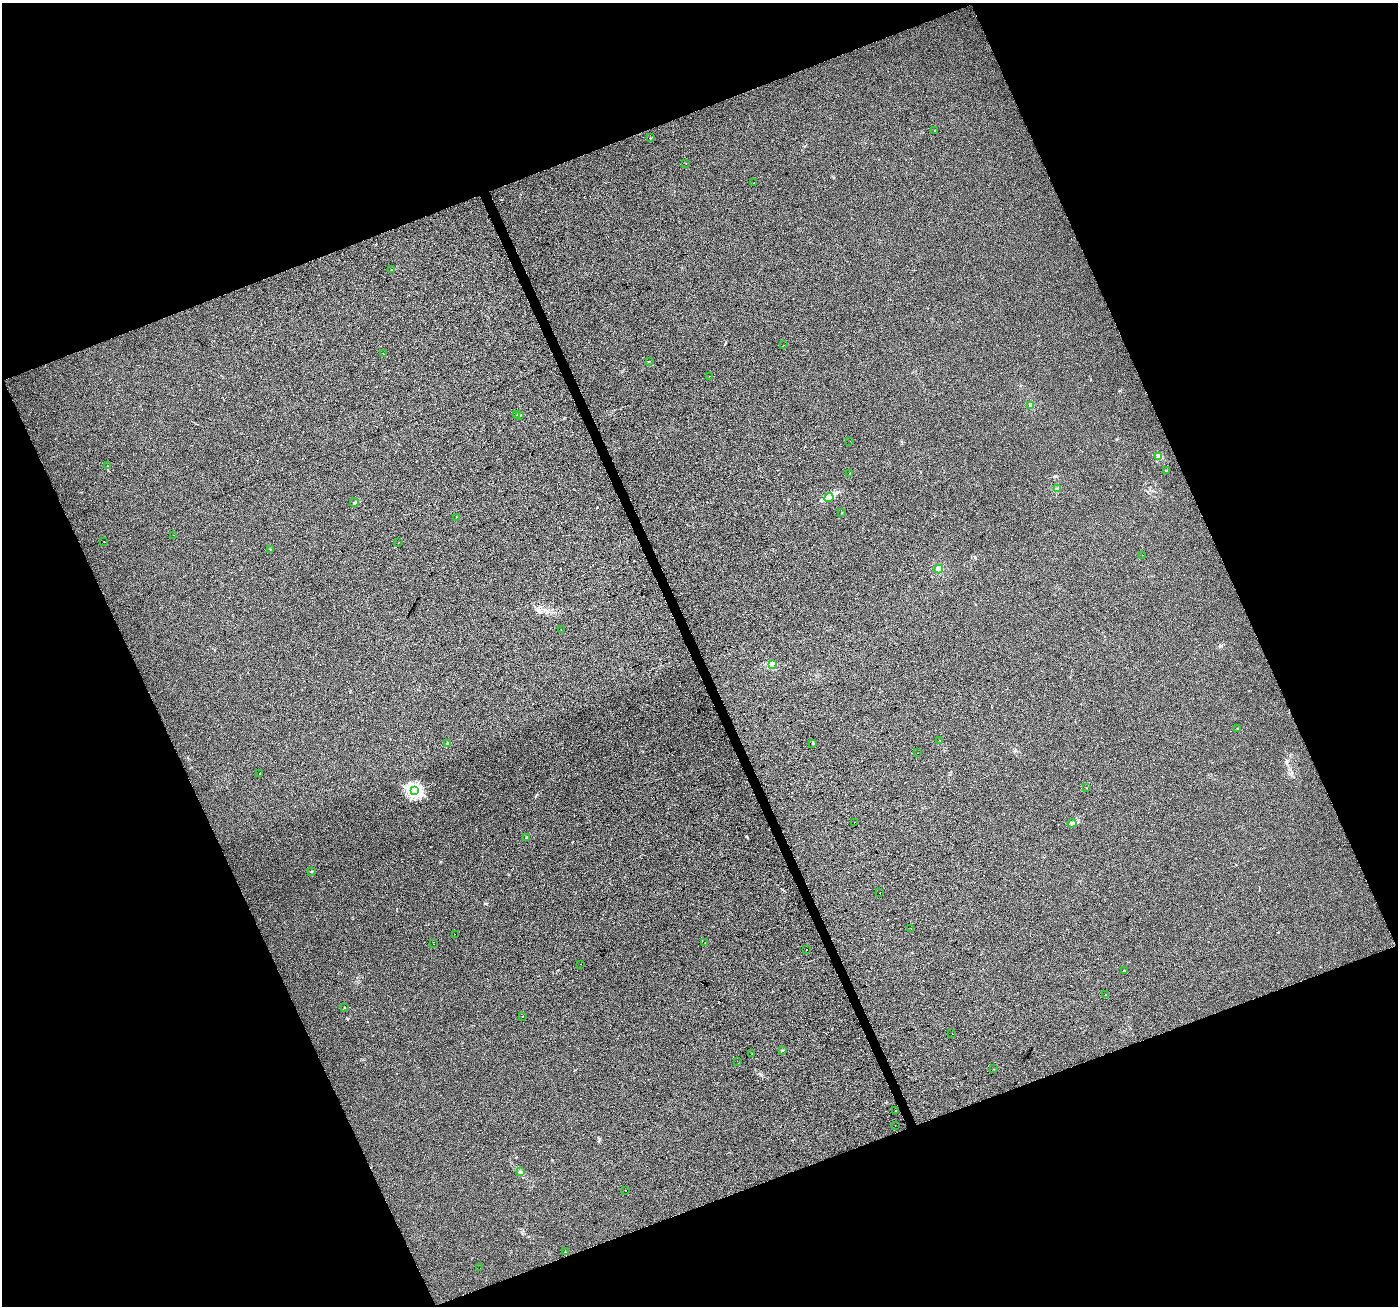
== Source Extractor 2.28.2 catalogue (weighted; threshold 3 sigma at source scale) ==
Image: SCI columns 3-5583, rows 139-5353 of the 5583 x 5434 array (HDU 1 of 3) = the unmasked area's bounding box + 8 px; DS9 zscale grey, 4 x 4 block average (1 PNG px = mean of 4 x 4 image px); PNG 1400 x 1308 px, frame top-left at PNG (2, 3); each listed source drawn as its Kron ellipse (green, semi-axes under 4 px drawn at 4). Shown black and unused: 42% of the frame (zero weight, under 2 of 3 exposures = <1% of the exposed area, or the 3 px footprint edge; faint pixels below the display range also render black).
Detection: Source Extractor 2.28.2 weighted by HDU 2 'WHT'. Background 0.014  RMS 0.0079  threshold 0.0356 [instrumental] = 3 sigma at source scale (4.5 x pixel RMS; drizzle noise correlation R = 1.50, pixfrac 1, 0.0396/0.0396 arcsec/px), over >= 5 px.
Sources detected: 68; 3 cosmic-ray / hot-pixel residue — neither listed nor drawn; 1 inside a brighter listed object's ellipse — not listed separately; the other 64 listed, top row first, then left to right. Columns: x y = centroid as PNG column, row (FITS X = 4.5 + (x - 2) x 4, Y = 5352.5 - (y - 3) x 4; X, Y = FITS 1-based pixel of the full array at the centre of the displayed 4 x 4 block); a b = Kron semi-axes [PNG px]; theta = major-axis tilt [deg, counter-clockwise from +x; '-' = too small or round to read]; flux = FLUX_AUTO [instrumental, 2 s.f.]
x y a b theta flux
935 130 2 2 - 3.6
650 138 2 2 - 4
686 163 2 2 - 2.8
754 183 2 2 - 2
392 270 2 2 - 8.5
784 345 2 2 - 2.3
384 354 2 2 - 0.64
649 361 2 2 - 1.8
709 376 2 2 - 2.2
1030 405 2 2 - 3.8
517 415 3 2 - 6.5
520 415 2 2 - 2.1
850 441 2 2 - 0.74
1159 456 2 2 - 160
107 466 3 2 - 1.5
1166 471 2 2 - 15
850 473 2 2 - 0.84
1057 489 4 3 - 8
829 498 5 3 - 12
355 502 4 2 - 6.1
842 513 2 2 - 2.8
456 517 2 2 - 2.9
174 535 2 2 - 1.3
104 541 2 2 - 0.76
398 543 2 2 - 0.73
270 549 2 2 - 2.3
1142 555 2 2 - 0.79
939 569 4 4 - 13
561 629 2 2 - 1.9
772 665 3 2 - 6
1238 728 2 2 - 2.4
940 740 2 2 - 2.7
448 743 2 2 - 7
813 744 3 2 - 3.7
918 753 2 2 - 0.76
260 773 2 2 - 3.2
1086 788 2 2 - 2.1
414 791 2 2 - 980
854 822 2 2 - 3.2
1072 823 4 2 - 14
527 838 2 2 - 28
311 871 2 2 - 3.1
880 893 2 2 - 3.5
911 929 2 2 - 1.6
455 934 2 2 - 2.5
705 942 2 2 - 6.4
433 944 2 2 - 3.8
807 949 2 2 - 3.8
581 964 2 2 - 0.63
1124 971 2 2 - 1.8
1106 995 2 2 - 1.6
345 1007 2 2 - 1
522 1016 2 2 - 1.5
952 1034 2 2 - 4.2
783 1050 3 2 - 2.1
752 1054 2 2 - 3.1
737 1061 2 2 - 0.82
994 1069 2 2 - 1
896 1110 2 2 - 3.7
895 1125 2 2 - 2.4
520 1172 2 2 - 2
626 1190 2 2 - 0.87
565 1252 2 2 - 1.8
480 1268 2 2 - 3.7
Diffuse or blended objects may show on this block-average render without a row.